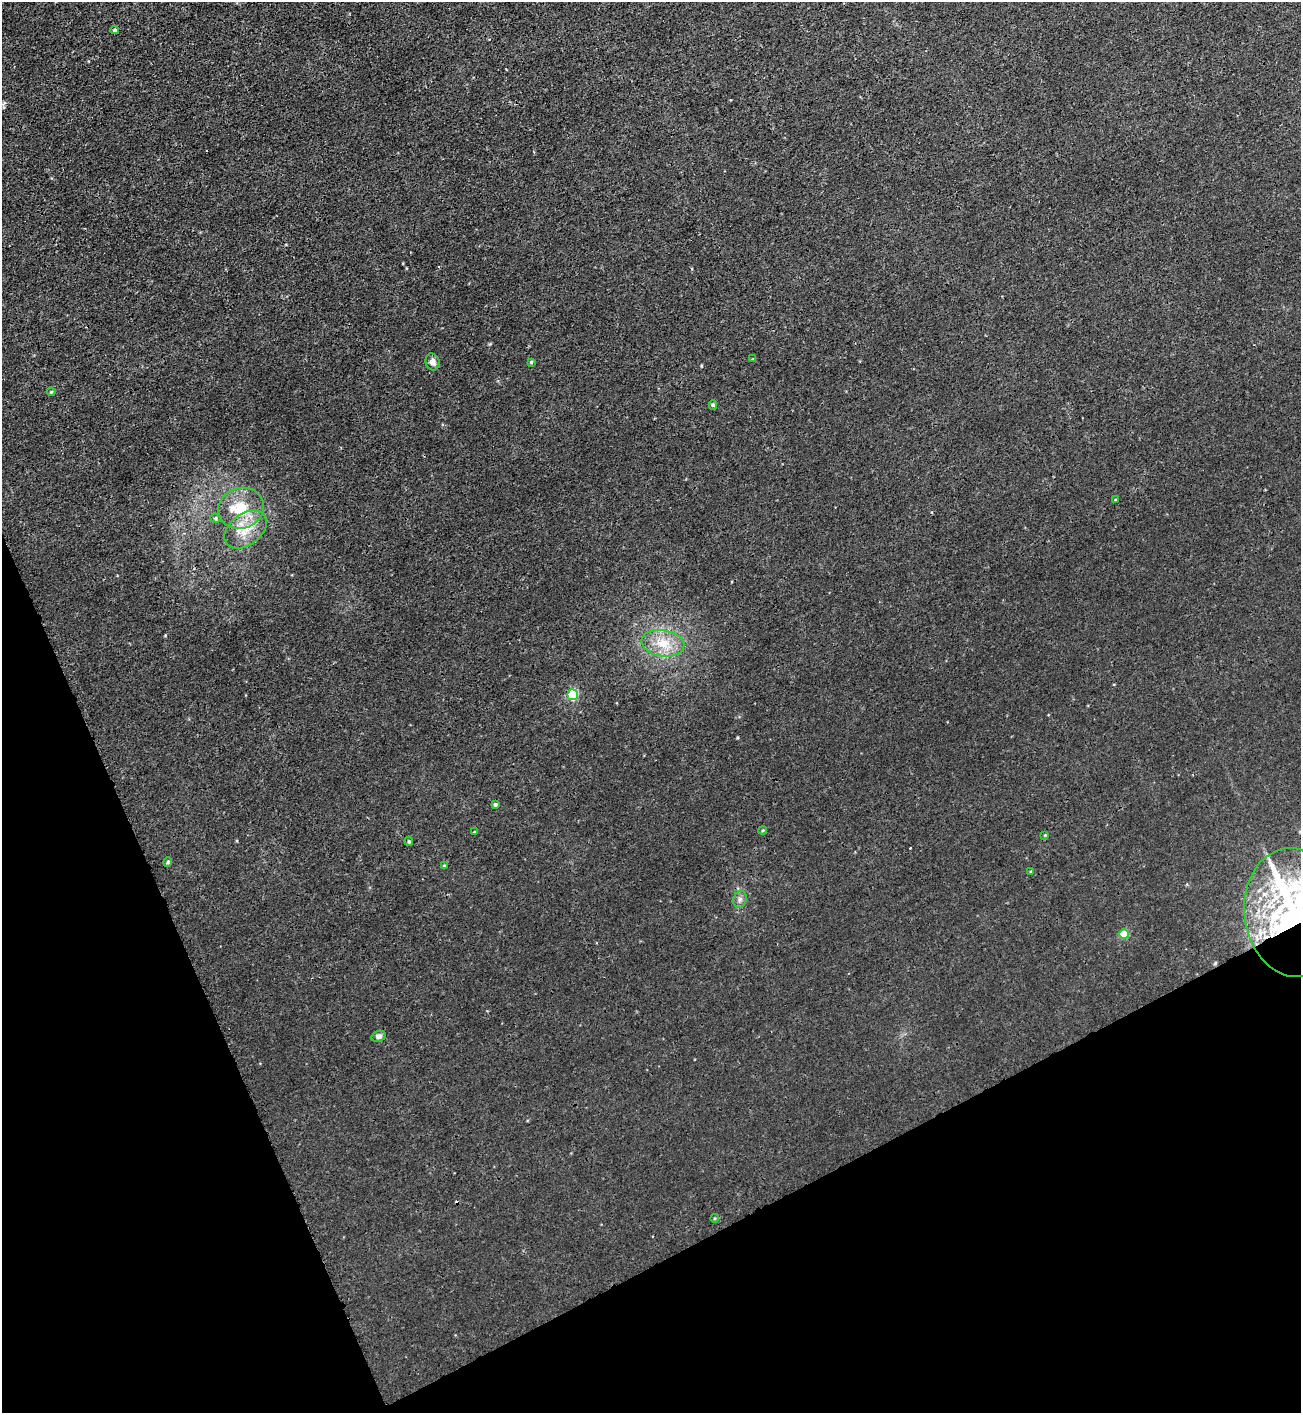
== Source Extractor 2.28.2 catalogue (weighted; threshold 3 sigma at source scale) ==
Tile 14 of 4 x 4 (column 2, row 4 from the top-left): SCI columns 1459-2757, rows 11-1421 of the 5650 x 5664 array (HDU 1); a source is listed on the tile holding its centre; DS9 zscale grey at full resolution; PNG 1303 x 1415 px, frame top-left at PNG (2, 2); each listed source drawn as its Kron ellipse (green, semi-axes under 4 px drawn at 4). Shown black and unused: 22% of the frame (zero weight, under 3 of 4 exposures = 1% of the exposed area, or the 3 px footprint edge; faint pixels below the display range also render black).
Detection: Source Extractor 2.28.2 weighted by HDU 2 'WHT'; one run over the whole footprint, this tile lists its part. Background 0.00361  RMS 0.0025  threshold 0.0113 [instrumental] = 3 sigma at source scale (4.5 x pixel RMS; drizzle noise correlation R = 1.50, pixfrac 1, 0.05/0.05 arcsec/px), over >= 5 px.
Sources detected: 29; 2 cosmic-ray / hot-pixel residue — neither listed nor drawn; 2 inside a brighter listed object's ellipse — not listed separately; the other 25 listed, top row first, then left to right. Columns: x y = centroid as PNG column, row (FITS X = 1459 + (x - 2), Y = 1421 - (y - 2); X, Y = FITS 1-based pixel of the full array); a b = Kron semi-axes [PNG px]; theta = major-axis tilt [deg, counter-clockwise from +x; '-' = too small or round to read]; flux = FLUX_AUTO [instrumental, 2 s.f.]
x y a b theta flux
115 30 4 3 - 0.41
753 359 4 4 - 0.19
433 362 8 7 - 1.3
531 362 4 4 - 0.25
51 392 4 4 - 0.31
713 405 5 4 - 0.38
1115 500 4 3 - 0.22
241 508 23 20 19 8.1
216 518 5 4 - 0.38
246 530 24 15 38 5.9
663 643 21 13 -9 5.5
573 695 5 5 - 18
495 804 4 3 - 0.4
763 830 4 3 - 0.23
474 832 4 3 - 0.19
1045 835 4 3 - 0.21
409 841 4 3 - 0.29
168 862 4 4 - 0.33
444 866 4 4 - 0.26
1031 871 4 4 - 0.24
740 899 9 6 74 0.86
1294 913 65 49 -82 120
1124 934 5 5 - 9.8
379 1036 7 5 23 0.73
715 1218 4 3 - 0.21
Overlapping masked pixels (flux is a lower limit): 1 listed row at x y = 1294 913
Isophote crosses this tile's border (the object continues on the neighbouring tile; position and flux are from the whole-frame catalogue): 1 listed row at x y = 1294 913